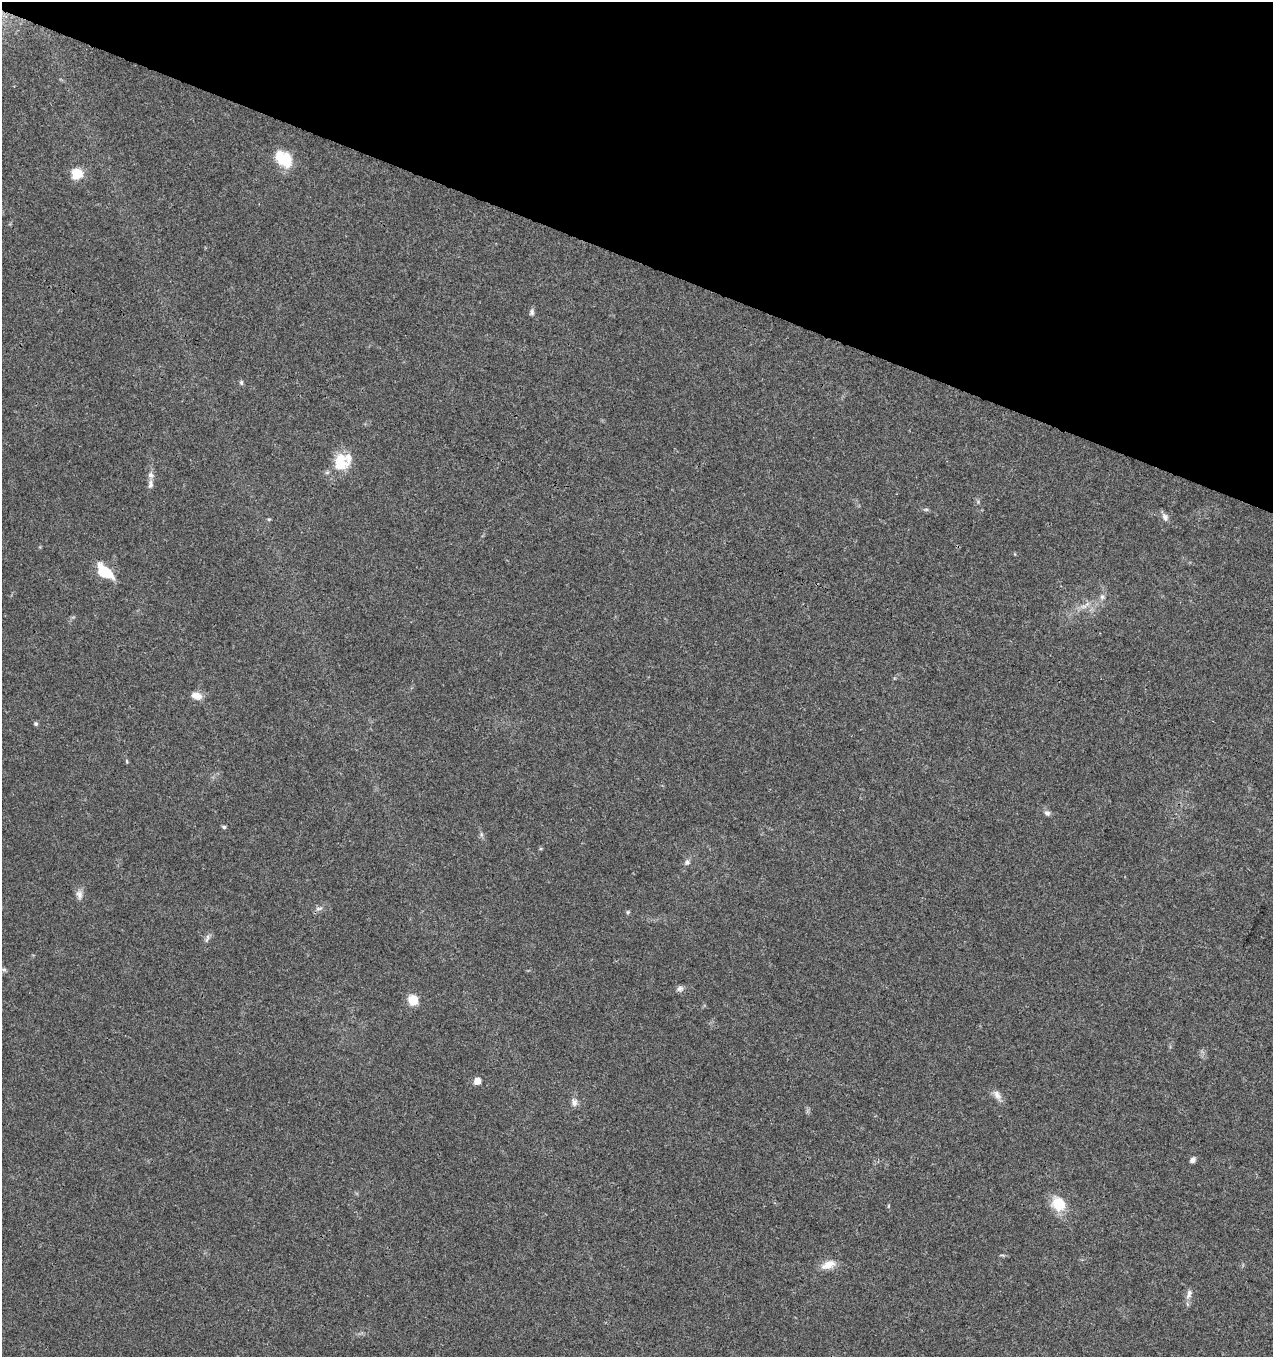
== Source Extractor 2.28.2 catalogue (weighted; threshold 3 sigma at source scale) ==
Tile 2 of 4 x 4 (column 2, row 1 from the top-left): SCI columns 1487-2757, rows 4075-5429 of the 5579 x 5430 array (HDU 1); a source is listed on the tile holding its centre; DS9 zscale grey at full resolution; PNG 1275 x 1359 px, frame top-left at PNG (2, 2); no overlay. Shown black and unused: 19% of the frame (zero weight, under 3 of 4 exposures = <1% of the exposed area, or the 3 px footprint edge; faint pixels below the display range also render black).
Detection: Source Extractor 2.28.2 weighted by HDU 2 'WHT'; one run over the whole footprint, this tile lists its part. Background 0.0419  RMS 0.0035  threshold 0.0157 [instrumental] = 3 sigma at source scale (4.5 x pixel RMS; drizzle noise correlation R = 1.50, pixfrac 1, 0.0396/0.0396 arcsec/px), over >= 5 px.
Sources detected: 33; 1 inside a brighter listed object's ellipse — not listed separately; the other 32 listed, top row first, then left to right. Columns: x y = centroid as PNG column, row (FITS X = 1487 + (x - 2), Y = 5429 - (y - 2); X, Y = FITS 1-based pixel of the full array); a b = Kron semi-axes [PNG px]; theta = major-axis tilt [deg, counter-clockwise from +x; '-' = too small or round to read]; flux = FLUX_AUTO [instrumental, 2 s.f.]
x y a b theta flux
284 159 20 14 -41 11
77 174 6 6 - 25
532 312 9 6 82 0.9
241 382 7 5 -77 0.64
340 462 21 18 -68 9.3
151 475 9 8 - 1.5
150 484 13 6 85 1.4
926 509 6 4 0 0.54
1165 517 11 8 -65 1.5
269 519 5 4 - 0.39
104 572 16 9 -41 13
1102 597 7 6 - 1
1084 606 10 5 0 1.6
197 696 14 9 -13 2.8
36 724 5 5 - 0.68
1047 813 8 6 -16 1.1
224 827 5 4 - 0.67
481 834 7 4 -72 0.67
687 862 8 6 53 1
79 895 13 8 -80 1.9
319 908 10 4 5 0.93
628 912 5 5 - 0.49
207 938 14 4 70 1
680 989 9 7 17 1.2
413 1000 8 7 - 8.4
477 1081 5 5 - 4.1
997 1095 14 8 -55 2.2
574 1102 11 8 -78 1.7
1193 1160 7 5 50 1.3
1058 1204 19 16 -52 8.1
828 1265 20 10 22 4
1189 1294 14 7 71 1.8